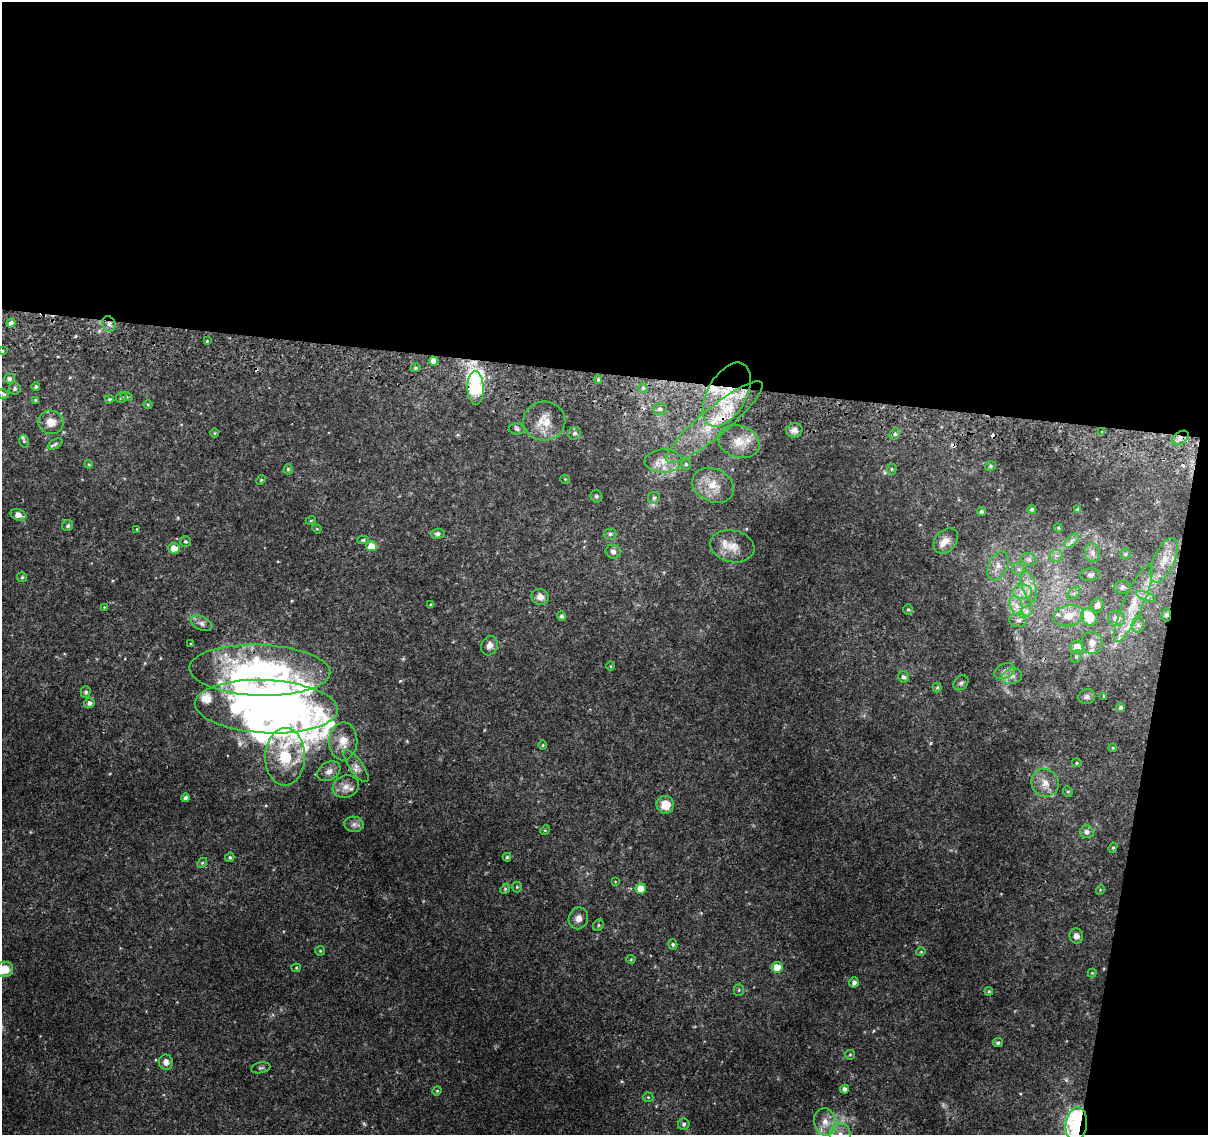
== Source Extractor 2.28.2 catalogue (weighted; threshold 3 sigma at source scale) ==
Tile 4 of 4 x 4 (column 4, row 1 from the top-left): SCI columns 3624-4829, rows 3662-4794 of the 4843 x 5116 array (HDU 1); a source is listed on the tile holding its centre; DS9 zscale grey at full resolution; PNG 1210 x 1137 px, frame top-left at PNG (2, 2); each listed source drawn as its Kron ellipse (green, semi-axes under 4 px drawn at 4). Shown black and unused: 36% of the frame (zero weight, under 2 of 3 exposures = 2% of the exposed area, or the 3 px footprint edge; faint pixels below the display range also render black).
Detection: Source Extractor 2.28.2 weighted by HDU 2 'WHT'; one run over the whole footprint, this tile lists its part. Background 0.0111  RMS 0.0038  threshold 0.017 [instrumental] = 3 sigma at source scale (4.5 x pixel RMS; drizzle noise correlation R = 1.50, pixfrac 1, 0.0396/0.0396 arcsec/px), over >= 5 px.
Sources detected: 188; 2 too faint to see at this stretch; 4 inside a brighter object's white glare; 5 cosmic-ray / hot-pixel residue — neither listed nor drawn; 17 inside a brighter listed object's ellipse — not listed separately; the other 160 listed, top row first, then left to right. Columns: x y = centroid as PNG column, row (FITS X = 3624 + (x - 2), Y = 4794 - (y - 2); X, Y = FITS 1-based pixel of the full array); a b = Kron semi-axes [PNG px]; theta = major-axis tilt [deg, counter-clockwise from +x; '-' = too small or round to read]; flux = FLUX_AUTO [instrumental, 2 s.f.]
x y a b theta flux
11 323 4 4 - 1.4
109 324 8 6 -62 1.4
207 341 4 4 - 0.37
2 351 3 3 - 0.39
433 361 5 4 - 3
416 368 5 4 - 0.55
9 378 5 5 - 1.1
598 379 4 4 - 0.56
36 387 4 4 - 0.85
15 388 6 6 - 0.79
476 388 17 8 -87 51
643 388 5 5 - 0.59
3 394 6 4 -35 0.76
727 395 35 19 61 22
121 397 5 5 - 0.71
127 397 6 4 -19 0.46
109 399 4 3 - 0.5
36 400 4 3 - 0.58
148 404 5 3 - 0.4
660 409 7 5 -2 0.94
544 421 21 19 0 7
51 422 13 12 - 4.3
714 422 61 14 40 22
517 429 8 5 -2 0.83
794 430 8 7 - 1.9
1102 431 4 2 - 0.3
215 433 5 3 - 0.33
575 433 7 6 - 0.92
895 434 6 5 - 1
1180 438 9 6 35 1.5
24 441 6 5 - 0.61
739 442 21 16 -18 6.9
55 444 8 4 30 0.72
664 461 19 11 1 5.3
89 464 4 3 - 0.38
686 464 5 4 - 0.62
990 466 5 4 - 0.57
288 469 5 4 - 0.56
892 469 5 5 - 0.54
565 479 4 4 - 0.36
261 480 5 4 - 0.48
713 485 21 16 -25 7.8
596 496 6 5 - 0.69
654 498 6 5 - 0.85
1032 509 4 4 - 0.73
1078 509 4 4 - 0.46
981 511 4 4 - 0.72
18 515 8 5 -20 2.7
311 520 5 3 - 0.33
68 526 6 5 - 0.85
1058 528 4 4 - 0.41
137 529 3 2 - 0.24
317 529 5 4 - 0.34
438 534 7 5 4 0.91
610 534 6 5 - 0.86
363 540 5 4 - 0.57
186 541 5 5 - 0.62
946 541 14 10 48 3.6
1072 541 8 5 46 1.2
371 546 5 5 - 4.9
732 546 22 16 -12 5.7
174 548 6 5 - 3.8
613 552 7 7 - 1.4
1093 553 9 7 -79 1.7
1125 554 5 5 - 0.62
1056 556 6 6 - 1.2
1029 559 8 6 -21 1.1
1164 560 24 10 65 6.3
998 566 15 9 65 3.3
1019 569 7 6 - 1
1090 574 10 6 6 1.3
22 577 5 5 - 0.51
1029 586 16 7 -73 3.3
1123 587 8 6 -2 1.4
1022 592 10 7 0 2.3
1074 593 7 4 45 0.87
540 597 9 7 -24 2.1
1146 597 10 3 -21 0.99
1133 603 42 10 66 11
431 605 4 3 - 0.6
1097 605 7 6 - 2
1016 606 10 6 -70 2.1
104 607 3 3 - 0.21
908 609 5 5 - 0.6
1026 611 8 5 45 1.2
1166 615 6 4 83 1.1
562 616 5 4 - 0.88
1068 616 16 10 10 5.5
1090 617 9 8 - 8.3
1117 618 8 8 - 3
1018 620 9 7 3 1.5
201 623 11 6 -25 1.6
1138 625 7 6 - 1.2
1092 643 11 10 - 3
191 644 3 3 - 0.57
489 646 10 8 72 2.4
1077 647 6 6 - 4.5
1076 656 6 5 - 0.75
610 666 5 3 - 0.31
260 670 70 25 -2 92
1004 671 10 7 28 2
1012 676 10 7 18 2.3
903 677 6 5 - 0.98
961 683 8 6 45 1
937 688 5 4 - 0.47
86 692 5 5 - 0.82
1103 696 3 2 - 0.3
1087 697 8 7 - 1.2
89 703 5 5 - 1.3
266 707 71 26 -3 120
1120 707 4 4 - 0.83
343 741 19 14 88 5.7
543 745 5 3 - 0.34
1113 748 4 3 - 0.38
285 757 29 20 89 18
1077 763 5 4 - 0.66
356 766 19 6 -54 2.3
329 771 12 9 31 2.4
1045 783 14 13 - 4.4
346 787 13 11 19 3.1
1068 791 5 4 - 0.56
186 798 4 4 - 1.3
665 805 9 9 - 6.2
354 824 10 7 -9 1.5
545 830 5 4 - 0.39
1087 832 7 6 - 1.6
1113 848 5 4 - 0.49
230 857 5 4 - 0.67
507 857 4 4 - 0.64
202 863 5 4 - 0.51
615 881 4 3 - 0.25
517 887 5 5 - 0.54
505 889 5 4 - 0.52
641 889 5 5 - 5.7
1100 890 5 3 - 0.31
578 918 11 9 70 2.7
598 925 6 5 - 0.6
1076 936 7 7 - 1.9
673 944 5 4 - 0.58
320 951 5 4 - 0.42
921 952 4 4 - 0.43
631 959 4 4 - 0.44
777 967 5 5 - 6.7
296 968 4 4 - 0.38
5 969 8 7 - 5.8
1092 973 4 4 - 0.35
854 982 5 4 - 1.3
739 990 5 5 - 0.56
989 991 4 3 - 0.46
998 1043 5 4 - 0.76
850 1055 5 4 - 0.47
166 1062 7 7 - 1.8
261 1068 10 5 11 0.77
845 1089 4 4 - 1.4
437 1091 5 4 - 0.43
648 1097 5 5 - 0.45
825 1122 14 11 -78 4.3
684 1124 6 5 - 0.78
1076 1124 17 10 84 96
840 1134 11 10 - 3.8
Overlapping masked pixels (flux is a lower limit): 7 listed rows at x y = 109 324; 476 388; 727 395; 714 422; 1180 438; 1166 615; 1076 1124
Isophote crosses this tile's border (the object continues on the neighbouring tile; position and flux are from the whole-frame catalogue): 4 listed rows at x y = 2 351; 5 969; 1076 1124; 840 1134